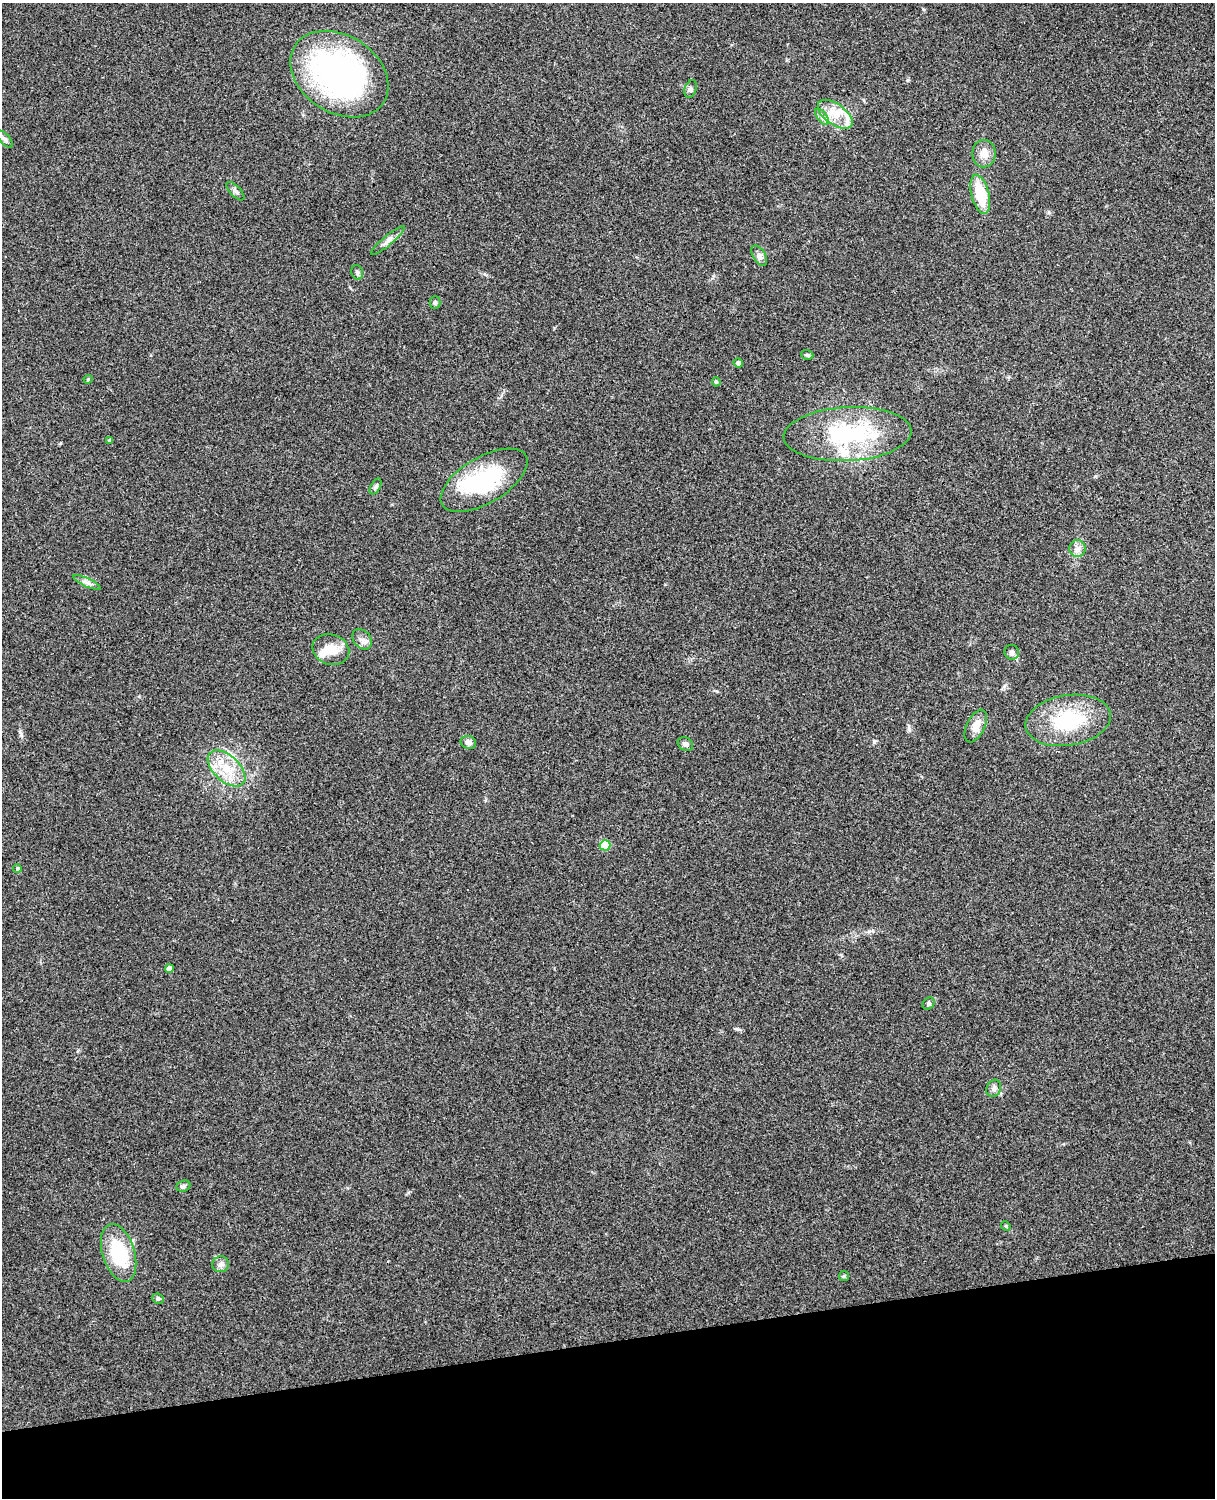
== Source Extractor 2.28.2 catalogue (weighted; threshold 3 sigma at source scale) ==
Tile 10 of 4 x 3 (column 2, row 3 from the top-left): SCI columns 1331-2543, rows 164-1659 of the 5089 x 4927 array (HDU 1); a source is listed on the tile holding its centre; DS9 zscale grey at full resolution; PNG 1217 x 1500 px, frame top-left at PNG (2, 3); each listed source drawn as its Kron ellipse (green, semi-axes under 4 px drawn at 4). Shown black and unused: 10% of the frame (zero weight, under 3 of 4 exposures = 6% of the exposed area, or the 3 px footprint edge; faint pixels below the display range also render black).
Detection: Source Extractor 2.28.2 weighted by HDU 2 'WHT'; one run over the whole footprint, this tile lists its part. Background 0.277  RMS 0.0091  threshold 0.0411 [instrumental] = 3 sigma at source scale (4.5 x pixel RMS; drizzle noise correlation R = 1.50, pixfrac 1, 0.05/0.05 arcsec/px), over >= 5 px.
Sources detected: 46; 1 inside a brighter object's white glare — neither listed nor drawn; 4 inside a brighter listed object's ellipse — not listed separately; the other 41 listed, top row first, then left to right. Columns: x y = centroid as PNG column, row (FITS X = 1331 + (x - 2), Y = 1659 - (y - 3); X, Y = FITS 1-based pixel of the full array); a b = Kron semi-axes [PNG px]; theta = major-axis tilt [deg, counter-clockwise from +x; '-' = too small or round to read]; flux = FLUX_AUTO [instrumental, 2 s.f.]
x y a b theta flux
339 74 53 38 -33 270
691 89 9 6 70 2.2
835 114 20 10 -35 16
822 117 9 5 -54 3
5 139 11 5 -48 2.3
984 154 14 11 90 9.7
235 191 12 5 -46 2.7
980 194 20 9 -76 35
388 241 21 4 40 5
759 256 11 6 -58 3.4
357 272 7 5 -74 2.2
435 302 6 5 - 1.5
807 355 6 4 -20 1.6
738 363 5 4 - 2.5
88 379 4 4 - 0.92
716 382 5 4 - 1.1
848 434 64 27 3 94
109 440 4 3 - 0.86
484 480 49 23 31 85
376 486 9 5 62 2.4
1078 549 8 8 - 4.3
87 582 15 4 -24 3.5
362 639 11 8 -49 4.5
331 650 19 15 -19 18
1012 652 7 7 - 3.3
1068 720 43 25 9 62
976 726 17 9 64 10
468 742 8 6 -17 3.5
685 744 8 6 -33 3
226 768 23 13 -43 23
605 845 5 5 - 29
17 868 4 4 - 1.5
169 968 4 4 - 5.3
929 1003 7 5 48 1.8
994 1088 9 7 63 2.9
183 1186 7 5 21 1.9
1006 1226 5 4 - 1
119 1253 30 16 -73 54
221 1264 8 8 - 3.7
844 1276 5 5 - 1.2
158 1299 6 5 - 1.6
Unlisted compact peaks at least as high as the median listed source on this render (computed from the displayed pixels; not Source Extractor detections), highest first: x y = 737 1029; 874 741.